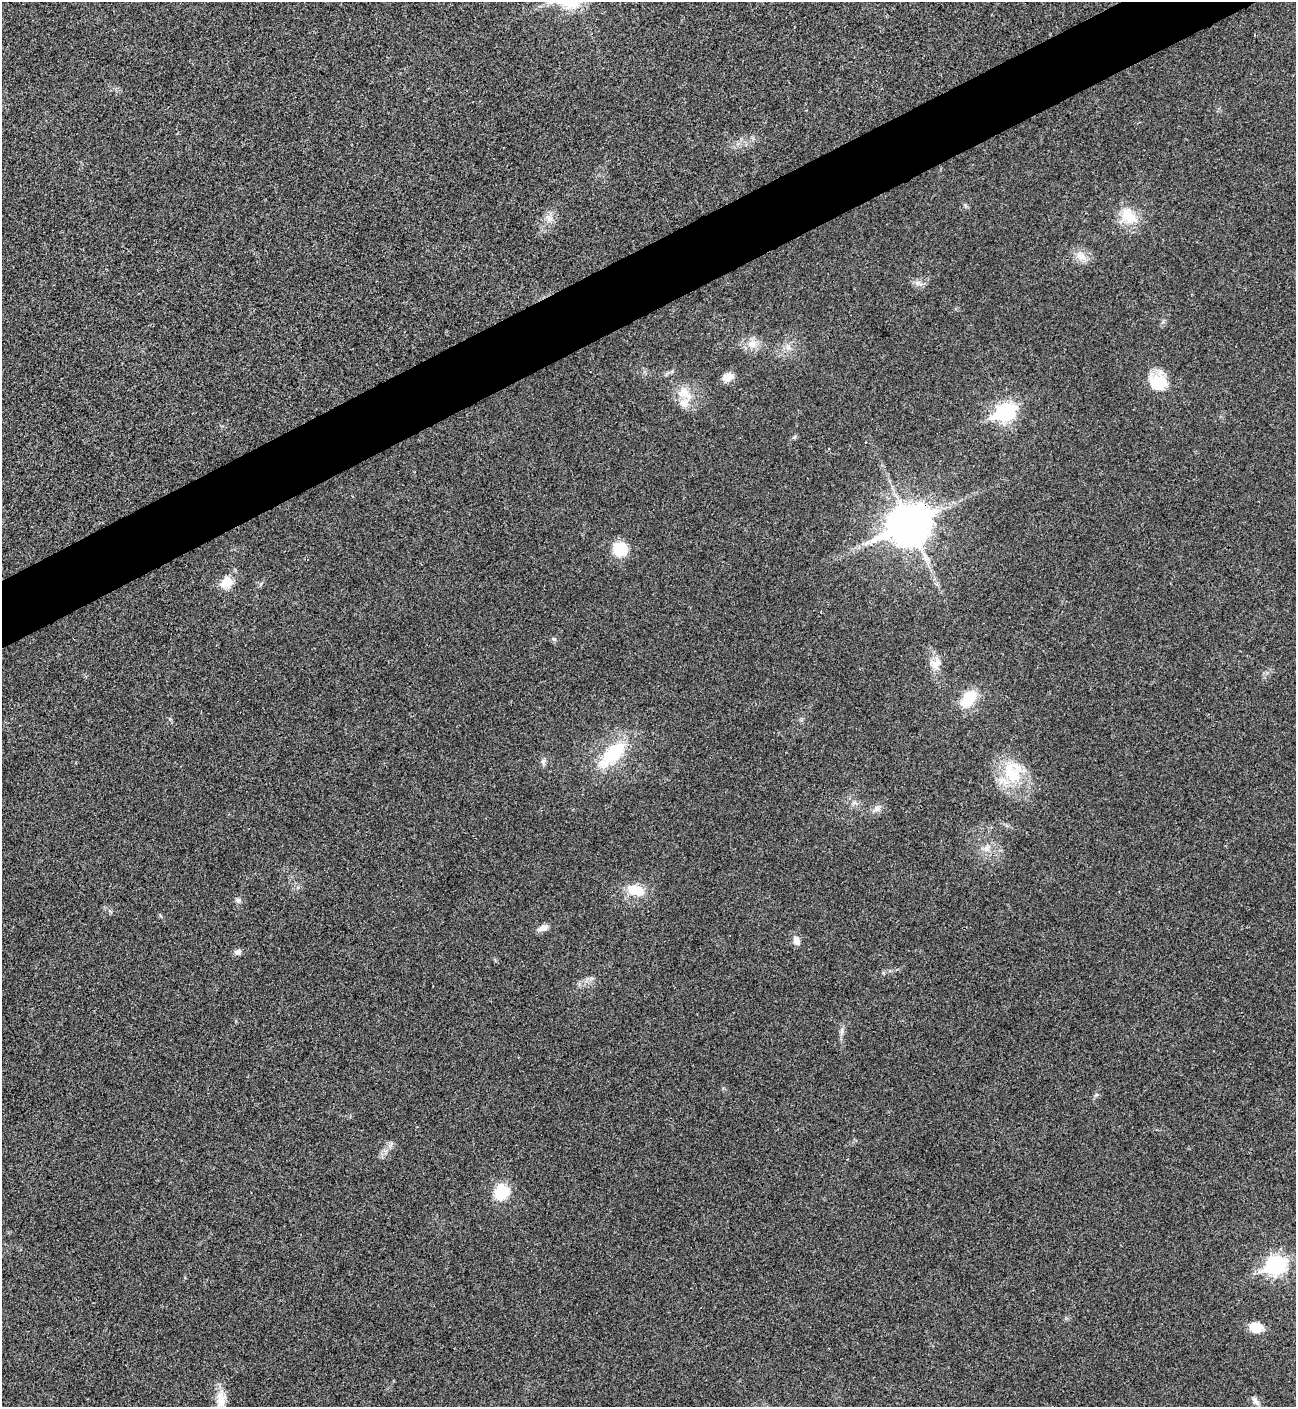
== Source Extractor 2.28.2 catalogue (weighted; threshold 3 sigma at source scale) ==
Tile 10 of 4 x 4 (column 2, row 3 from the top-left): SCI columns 1582-2875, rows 1409-2813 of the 5618 x 5630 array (HDU 1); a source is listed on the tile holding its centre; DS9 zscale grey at full resolution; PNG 1298 x 1409 px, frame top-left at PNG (2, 2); no overlay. Shown black and unused: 4% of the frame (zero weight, under 3 of 4 exposures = <1% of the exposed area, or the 3 px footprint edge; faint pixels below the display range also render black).
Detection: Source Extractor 2.28.2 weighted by HDU 2 'WHT'; one run over the whole footprint, this tile lists its part. Background 0.0196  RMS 0.0055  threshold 0.0249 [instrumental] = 3 sigma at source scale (4.5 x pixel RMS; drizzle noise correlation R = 1.50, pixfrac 1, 0.05/0.05 arcsec/px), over >= 5 px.
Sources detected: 34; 1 inside a brighter listed object's ellipse — not listed separately; the other 33 listed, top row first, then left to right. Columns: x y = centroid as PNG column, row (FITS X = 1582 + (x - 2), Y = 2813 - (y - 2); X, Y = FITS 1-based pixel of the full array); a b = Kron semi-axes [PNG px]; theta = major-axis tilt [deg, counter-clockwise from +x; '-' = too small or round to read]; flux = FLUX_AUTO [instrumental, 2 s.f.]
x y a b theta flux
1128 216 24 18 -43 15
549 218 12 7 -36 3.3
1081 256 16 12 -34 6.2
917 283 7 4 71 1.3
752 344 13 11 9 6.6
728 378 12 9 29 6
1158 382 22 20 -54 17
684 393 21 14 -40 11
1005 412 9 7 26 180
794 437 6 5 - 0.89
909 524 15 12 27 1500
620 549 15 14 - 18
227 582 6 6 - 29
554 639 7 5 -44 1
935 665 18 10 -55 6
968 699 21 13 49 17
612 754 45 19 46 33
543 761 8 6 69 1.6
1013 772 36 27 -78 28
877 809 10 8 32 2.7
987 848 10 9 - 3.5
636 890 25 14 -18 12
238 900 8 6 -17 1.6
543 928 15 8 21 3.3
796 941 11 8 -73 3.9
238 952 9 7 19 2.2
842 1031 9 4 82 1.7
1096 1095 6 4 19 0.79
501 1192 18 16 60 17
1276 1265 9 7 25 200
1256 1327 15 11 -7 9.4
1255 1401 14 7 -53 2.6
221 1403 26 13 87 11
Overlapping masked pixels (flux is a lower limit): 1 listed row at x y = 909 524
Isophote crosses this tile's border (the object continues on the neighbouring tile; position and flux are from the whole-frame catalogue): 1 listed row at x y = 221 1403
Unlisted compact peaks at least as high as the median listed source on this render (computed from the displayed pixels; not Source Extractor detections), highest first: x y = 965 205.